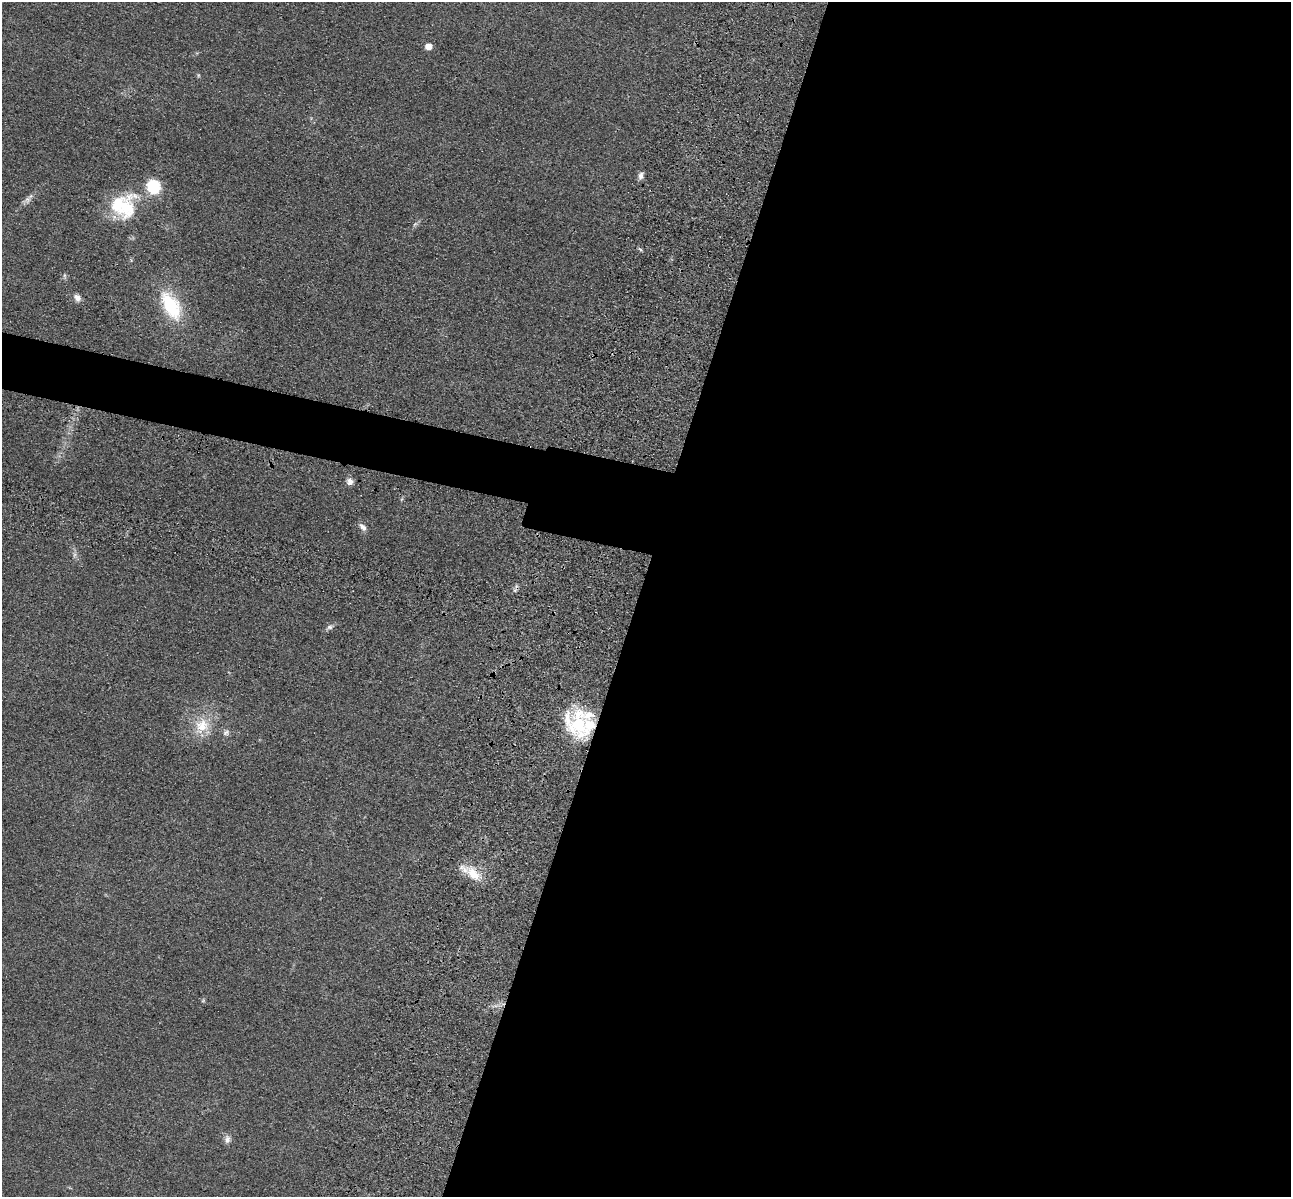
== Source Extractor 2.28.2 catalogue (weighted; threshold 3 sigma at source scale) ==
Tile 12 of 4 x 4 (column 4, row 3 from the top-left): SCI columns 4040-5328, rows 1591-2785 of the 5350 x 5365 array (HDU 1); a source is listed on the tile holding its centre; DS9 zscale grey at full resolution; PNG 1293 x 1199 px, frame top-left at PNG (2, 2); no overlay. Shown black and unused: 54% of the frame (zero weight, under 3 of 4 exposures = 9% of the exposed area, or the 3 px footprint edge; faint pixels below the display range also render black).
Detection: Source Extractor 2.28.2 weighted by HDU 2 'WHT'; one run over the whole footprint, this tile lists its part. Background 0.0485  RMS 0.0084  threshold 0.0377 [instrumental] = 3 sigma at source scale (4.5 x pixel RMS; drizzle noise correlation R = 1.50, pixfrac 1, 0.05/0.05 arcsec/px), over >= 5 px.
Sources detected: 24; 1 too faint to see at this stretch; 1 cosmic-ray / hot-pixel residue — not listed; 3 inside a brighter listed object's ellipse — not listed separately; the other 19 listed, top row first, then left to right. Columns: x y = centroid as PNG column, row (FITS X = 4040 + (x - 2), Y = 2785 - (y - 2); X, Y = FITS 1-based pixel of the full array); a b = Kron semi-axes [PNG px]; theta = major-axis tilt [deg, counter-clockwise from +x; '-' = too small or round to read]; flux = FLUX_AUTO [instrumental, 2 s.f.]
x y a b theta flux
428 46 5 5 - 10
198 75 6 3 -72 1
641 176 10 7 82 3.3
154 187 9 8 - 53
27 200 14 8 42 4.2
124 206 34 32 81 47
415 224 8 3 31 1.6
640 249 7 4 -44 1.3
77 298 10 8 -49 4.2
171 306 34 18 -60 47
350 481 9 8 - 4
363 527 11 6 -45 3.9
330 627 10 6 22 2.7
578 724 36 27 -41 57
202 726 25 20 51 23
226 732 10 7 40 3
473 874 26 13 -46 18
203 1001 6 4 19 0.92
227 1139 12 8 89 3.8